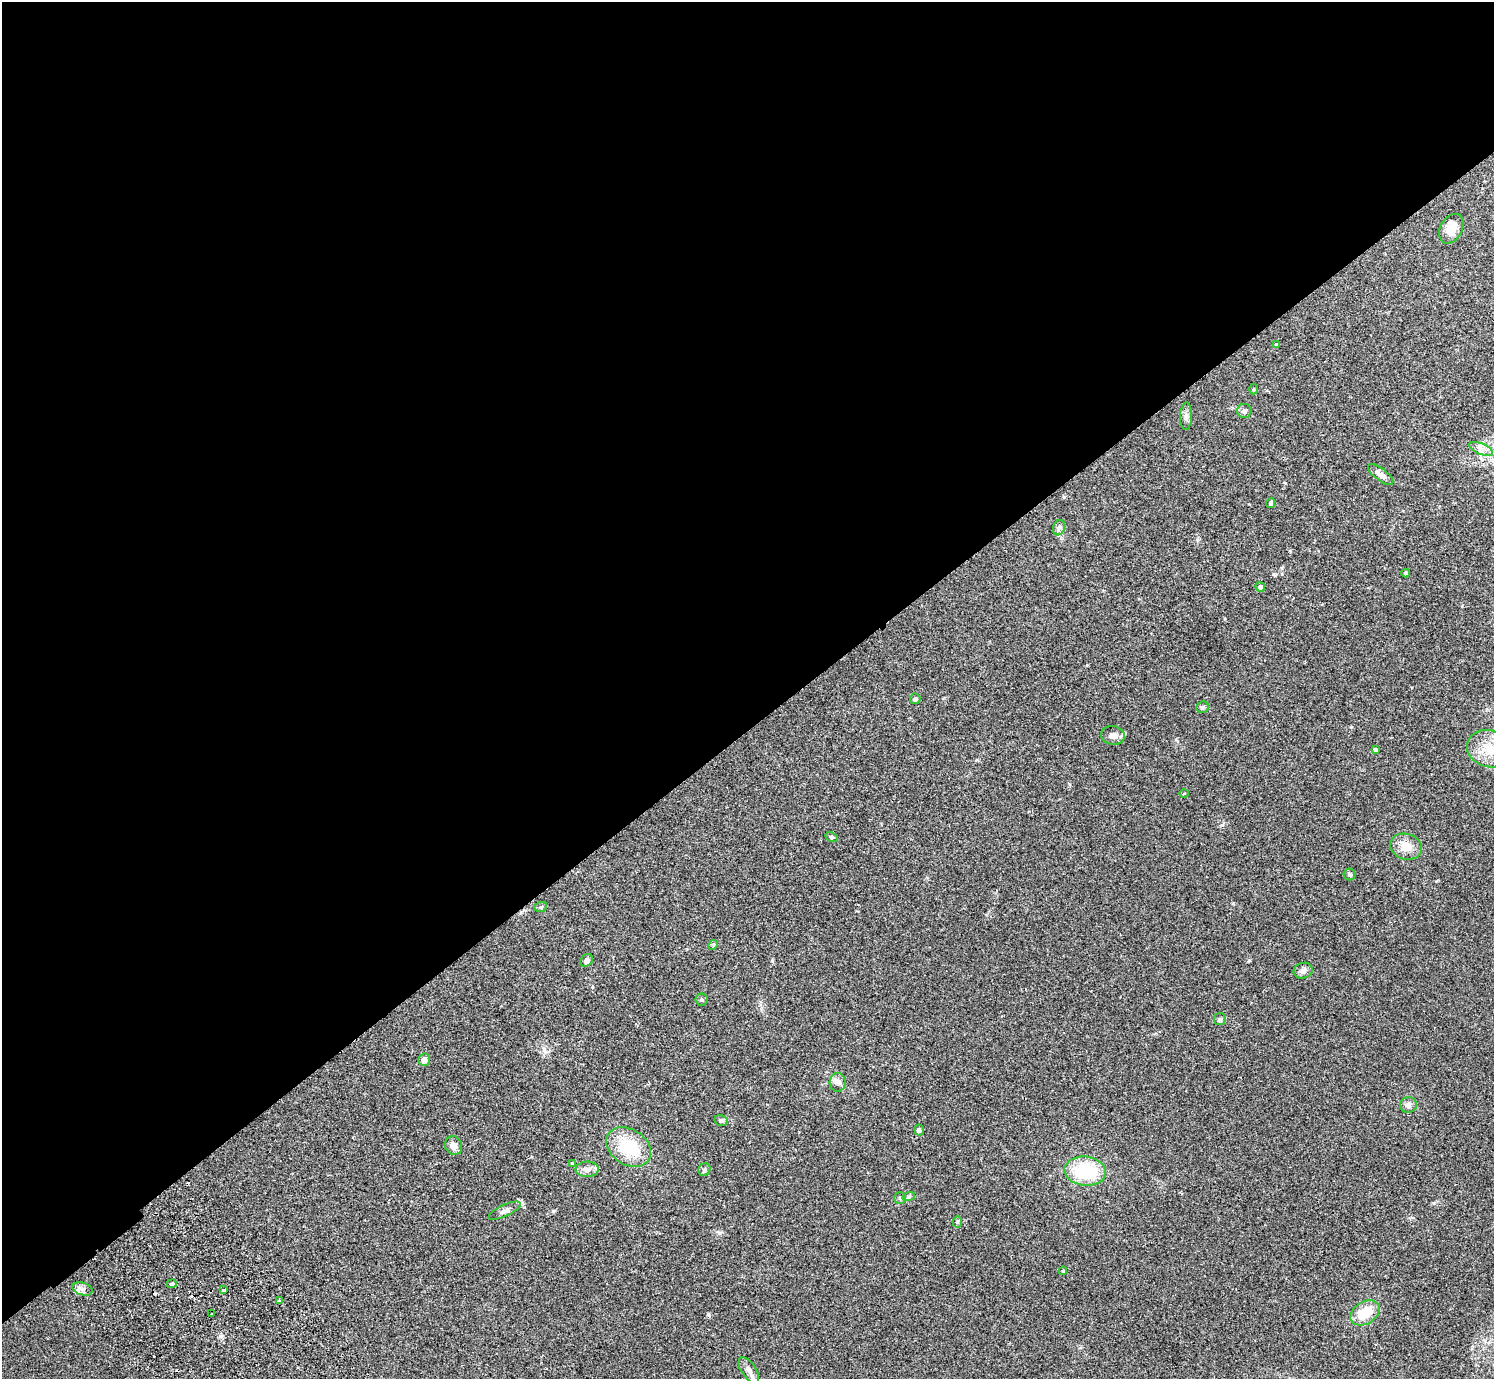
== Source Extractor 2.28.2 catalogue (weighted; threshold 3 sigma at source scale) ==
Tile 2 of 4 x 4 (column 2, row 1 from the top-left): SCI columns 1539-3030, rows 4333-5709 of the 6062 x 6050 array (HDU 1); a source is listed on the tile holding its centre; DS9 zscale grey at full resolution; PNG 1496 x 1381 px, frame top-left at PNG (2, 2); each listed source drawn as its Kron ellipse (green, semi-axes under 4 px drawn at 4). Shown black and unused: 53% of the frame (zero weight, under 2 of 3 exposures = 3% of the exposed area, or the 3 px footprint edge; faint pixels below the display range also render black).
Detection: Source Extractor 2.28.2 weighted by HDU 2 'WHT'; one run over the whole footprint, this tile lists its part. Background 0.0986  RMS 0.009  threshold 0.0404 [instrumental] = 3 sigma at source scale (4.5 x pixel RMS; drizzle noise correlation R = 1.50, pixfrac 1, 0.05/0.05 arcsec/px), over >= 5 px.
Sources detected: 53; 4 cosmic-ray / hot-pixel residue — neither listed nor drawn; the other 49 listed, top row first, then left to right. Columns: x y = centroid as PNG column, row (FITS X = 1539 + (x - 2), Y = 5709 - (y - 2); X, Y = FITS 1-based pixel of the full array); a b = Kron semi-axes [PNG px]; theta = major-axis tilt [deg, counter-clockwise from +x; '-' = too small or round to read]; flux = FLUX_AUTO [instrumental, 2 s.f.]
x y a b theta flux
1451 229 16 11 61 12
1276 344 4 4 - 1
1253 389 5 3 - 0.77
1244 411 7 7 - 2.5
1186 416 13 6 89 3.4
1481 449 12 5 -22 4.4
1381 474 15 6 -38 5.2
1270 503 5 4 - 1.8
1059 528 8 6 71 2.3
1406 573 4 4 - 1.9
1260 587 5 4 - 2.7
915 699 5 5 - 1.5
1202 707 6 5 - 1.6
1113 735 12 9 -8 5.2
1375 749 4 3 - 2.3
1489 749 22 18 -17 20
1184 794 5 3 - 0.94
831 837 6 4 -26 1.4
1406 847 16 12 -17 11
1350 874 6 6 - 1.4
541 907 6 5 - 1.3
713 945 5 4 - 1
587 960 7 5 46 3.6
1303 971 9 7 13 3.5
702 1000 6 6 - 1.4
1220 1019 6 6 - 1.5
424 1060 6 6 - 4.7
838 1082 9 8 - 3.7
1408 1105 8 8 - 3.7
721 1120 6 5 - 2
919 1130 6 5 - 1.7
453 1146 10 8 -61 5.2
629 1147 24 17 -32 37
572 1163 4 4 - 0.74
587 1169 11 7 1 4.9
704 1170 6 5 - 1.8
1085 1171 21 14 -6 47
909 1196 6 4 19 1.3
900 1198 6 6 - 1.7
505 1211 17 6 25 4
957 1222 5 5 - 1
1063 1271 4 3 - 0.81
172 1284 5 3 - 6
82 1289 10 6 -17 3.7
224 1290 4 3 - 1.6
280 1300 4 3 - 1.2
1365 1313 16 11 31 20
212 1314 3 2 - 1.4
749 1370 15 7 -55 4.5
Isophote crosses this tile's border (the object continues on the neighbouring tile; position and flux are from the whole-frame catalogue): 1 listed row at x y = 1489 749
Unlisted compact peaks at least as high as the median listed source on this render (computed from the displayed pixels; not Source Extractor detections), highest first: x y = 1249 960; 1222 825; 772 961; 220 1336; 1434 1203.